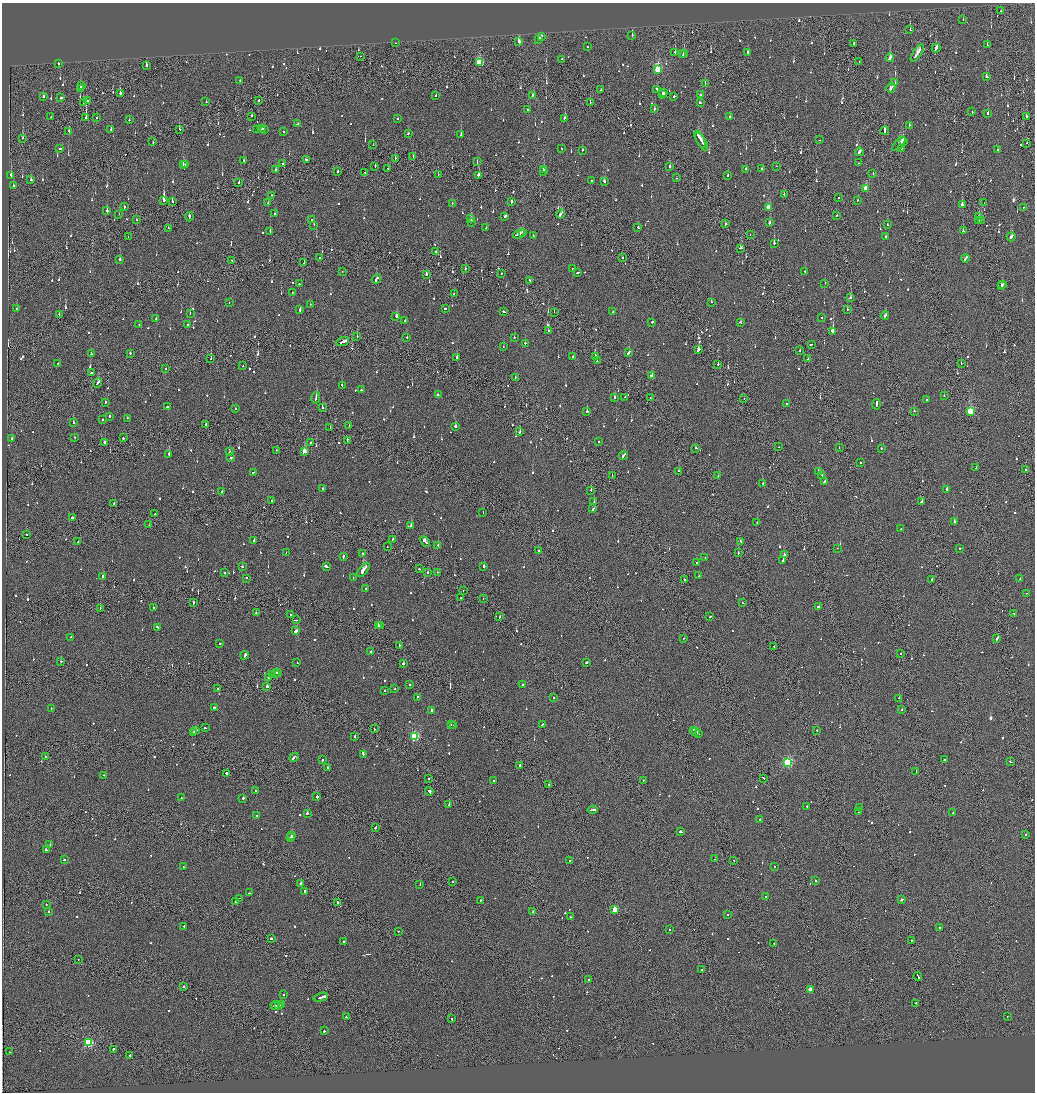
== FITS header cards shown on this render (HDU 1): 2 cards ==
NAXIS1  =                 2065
NAXIS2  =                 2180

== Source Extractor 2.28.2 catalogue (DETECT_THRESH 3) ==
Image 2065 x 2180 px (HDU 1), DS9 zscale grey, zoomed out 1/2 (1 PNG px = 2 x 2 image px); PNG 1037 x 1094 px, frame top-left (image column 1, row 2179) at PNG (2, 3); each listed source drawn as its Kron ellipse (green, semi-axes under 4 px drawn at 4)
Background -0.0916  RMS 0.067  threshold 0.2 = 3 sigma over >= 5 px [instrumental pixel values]
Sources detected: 1246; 80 cannot appear on this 1/2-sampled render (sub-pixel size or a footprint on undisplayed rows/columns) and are neither listed nor drawn; of the other 1166, the 500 brightest by FLUX_AUTO listed and drawn (666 fainter detections omitted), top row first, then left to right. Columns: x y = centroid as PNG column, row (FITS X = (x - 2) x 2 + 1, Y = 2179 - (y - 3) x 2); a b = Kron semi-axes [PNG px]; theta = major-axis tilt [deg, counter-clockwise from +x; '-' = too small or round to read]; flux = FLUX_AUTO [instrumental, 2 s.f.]
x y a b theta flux
1001 11 2 1 - 400
963 19 2 2 - 120
910 30 2 1 - 280
541 36 3 2 - 160
632 36 2 2 - 320
539 39 3 2 - 340
518 41 3 2 - 580
396 43 2 1 - 76
854 43 2 2 - 94
987 45 2 2 - 75
587 47 2 2 - 200
936 48 4 2 - 210
675 52 2 1 - 760
684 53 3 2 - 190
747 53 3 2 - 260
917 53 10 2 57 760
682 55 2 1 - 350
360 56 2 1 - 88
890 58 4 2 - 530
562 59 2 2 - 230
480 62 3 3 - 840
859 62 2 2 - 82
58 63 2 2 - 290
146 65 2 1 - 200
658 69 4 3 - 910
986 77 3 2 - 80
240 80 2 2 - 120
705 83 2 2 - 160
895 83 2 2 - 190
82 86 2 2 - 650
80 88 3 2 - 220
891 88 5 2 - 360
657 89 2 2 - 77
601 90 2 2 - 170
120 93 2 2 - 680
663 93 2 2 - 240
663 94 3 2 - 270
532 95 3 2 - 170
701 95 2 2 - 130
43 96 2 2 - 190
435 96 2 2 - 190
674 96 2 2 - 3600
61 98 2 2 - 1400
88 100 2 2 - 76
258 100 3 1 - 290
206 102 2 2 - 89
590 102 2 1 - 190
83 103 2 1 - 74
700 103 3 2 - 94
654 109 3 2 - 140
527 110 2 1 - 280
972 112 2 2 - 130
988 113 2 2 - 170
251 116 2 1 - 370
51 117 2 2 - 75
97 117 2 2 - 77
730 117 2 2 - 100
1026 117 2 2 - 340
86 118 3 2 - 1000
397 118 2 1 - 170
564 118 2 2 - 79
129 120 2 2 - 85
297 124 3 2 - 540
909 125 2 2 - 140
262 128 2 2 - 220
111 129 2 2 - 140
179 129 3 2 - 100
265 129 2 2 - 100
257 130 2 1 - 300
69 131 2 2 - 150
884 131 4 2 - 340
284 132 2 2 - 270
408 134 2 2 - 140
461 135 2 2 - 620
23 138 2 1 - 79
700 139 9 2 -64 810
820 140 2 2 - 74
153 142 2 1 - 110
702 142 10 2 -58 470
903 142 2 2 - 320
1027 143 2 1 - 91
899 144 9 2 50 670
373 145 2 1 - 78
901 148 2 2 - 99
60 149 2 2 - 240
561 149 2 2 - 76
997 149 2 1 - 79
583 150 2 2 - 390
859 152 4 2 - 330
413 157 2 2 - 95
395 158 2 1 - 110
306 159 2 2 - 530
243 161 2 2 - 85
477 162 2 1 - 200
859 163 2 1 - 120
183 164 2 2 - 80
282 164 2 2 - 280
186 165 2 2 - 94
375 166 3 1 - 120
776 166 2 1 - 320
670 167 2 2 - 630
388 168 2 2 - 95
762 168 2 2 - 250
544 169 2 2 - 120
746 169 2 2 - 220
275 170 2 2 - 180
543 171 2 2 - 360
338 172 2 2 - 140
365 172 2 1 - 130
873 173 2 1 - 190
11 175 3 2 - 220
438 175 2 1 - 75
479 175 2 2 - 140
728 175 2 2 - 140
676 178 2 1 - 140
31 180 2 2 - 130
592 181 2 2 - 240
604 182 3 2 - 140
239 183 2 1 - 210
14 186 2 2 - 370
866 189 3 3 - 260
784 194 2 2 - 150
271 195 2 2 - 75
838 197 2 2 - 210
164 200 3 2 - 1100
857 200 2 2 - 200
511 201 3 2 - 580
172 202 3 2 - 120
268 203 2 2 - 75
984 203 2 1 - 95
452 204 2 2 - 180
962 205 3 2 - 240
124 207 2 2 - 150
768 207 3 3 - 320
1023 207 2 1 - 160
107 211 2 2 - 450
119 214 2 1 - 83
275 214 2 2 - 120
561 214 5 2 - 380
837 215 2 1 - 130
505 216 3 2 - 180
189 217 4 2 - 360
979 217 2 2 - 340
471 219 3 2 - 120
136 220 2 1 - 140
311 220 2 2 - 120
979 220 3 1 - 150
981 220 2 2 - 120
472 222 2 2 - 360
769 223 2 2 - 260
725 224 3 2 - 170
314 225 2 1 - 140
887 225 2 2 - 98
168 228 2 2 - 110
486 228 2 2 - 220
638 228 2 2 - 100
270 231 3 2 - 110
963 231 2 2 - 680
523 232 3 2 - 210
519 234 6 2 22 390
750 234 2 2 - 120
533 236 2 2 - 79
886 236 2 2 - 450
128 237 2 1 - 89
1011 237 4 2 - 370
774 243 2 2 - 740
741 248 3 2 - 140
436 252 2 2 - 110
319 258 2 1 - 100
622 258 2 2 - 200
965 258 4 2 - 230
120 260 2 2 - 760
232 260 2 1 - 94
304 262 2 1 - 81
465 268 2 1 - 410
572 268 2 2 - 200
342 271 2 2 - 83
805 271 2 2 - 140
578 272 3 2 - 280
501 273 2 2 - 120
426 275 2 2 - 450
376 279 5 2 - 260
530 280 3 2 - 210
825 283 2 2 - 91
299 284 2 2 - 150
1002 284 2 2 - 160
1001 286 2 2 - 150
292 292 2 1 - 150
454 293 2 2 - 180
851 298 3 2 - 110
711 302 2 2 - 140
229 303 2 1 - 100
310 304 2 2 - 87
17 308 2 1 - 90
445 308 2 2 - 220
300 309 4 2 - 260
847 309 2 1 - 220
504 311 3 2 - 160
554 312 2 1 - 74
613 312 2 2 - 110
190 313 2 2 - 190
59 314 2 2 - 120
885 315 4 2 - 290
396 316 2 2 - 260
822 317 2 2 - 120
156 319 2 2 - 74
405 321 2 2 - 150
652 322 2 2 - 480
740 322 3 2 - 95
139 325 2 2 - 87
187 325 2 2 - 75
548 331 2 1 - 620
833 331 2 2 - 1800
357 337 2 1 - 160
514 337 2 2 - 430
407 338 2 2 - 90
343 341 6 2 24 1300
525 343 2 2 - 80
811 344 3 1 - 140
503 347 2 2 - 120
699 349 3 2 - 940
800 350 2 2 - 120
130 353 2 2 - 160
628 353 4 2 - 270
91 354 2 2 - 110
573 356 2 2 - 94
595 356 2 2 - 270
457 357 2 2 - 150
211 359 2 1 - 210
808 359 2 1 - 100
597 361 2 2 - 130
58 363 2 2 - 110
961 363 2 1 - 88
718 364 2 2 - 380
243 366 2 2 - 140
166 369 2 2 - 85
91 373 2 1 - 820
652 375 4 2 - 310
515 377 2 2 - 150
98 383 5 2 - 290
342 385 2 2 - 130
361 390 2 2 - 140
438 395 2 2 - 550
944 396 2 2 - 80
615 397 2 2 - 150
624 397 2 1 - 230
650 397 2 1 - 110
316 398 6 2 76 340
744 399 2 1 - 82
926 400 2 1 - 240
105 402 2 2 - 320
787 403 2 2 - 97
876 404 5 2 - 510
167 407 2 2 - 130
322 407 2 1 - 270
235 408 2 1 - 200
914 411 2 2 - 95
971 411 3 3 - 880
587 412 2 2 - 680
109 416 2 2 - 470
127 418 2 1 - 130
103 420 2 2 - 89
73 422 2 2 - 240
206 424 2 2 - 190
349 426 3 2 - 95
455 426 2 2 - 300
330 428 2 2 - 100
520 432 3 2 - 210
75 437 2 2 - 77
12 438 2 2 - 120
123 438 2 2 - 130
347 440 3 1 - 150
104 442 2 2 - 720
599 442 2 1 - 99
310 443 2 2 - 130
779 447 2 2 - 78
839 447 2 2 - 100
696 448 2 2 - 350
881 448 2 2 - 240
276 450 2 2 - 91
304 451 3 3 - 200
229 452 2 2 - 180
169 454 2 2 - 320
623 455 5 2 - 280
231 458 2 2 - 100
860 463 2 2 - 220
976 467 3 1 - 190
1026 470 2 2 - 190
678 471 2 1 - 160
253 472 2 1 - 150
818 472 2 2 - 320
612 475 2 1 - 88
822 475 2 1 - 140
718 476 2 2 - 78
824 481 3 2 - 240
763 483 2 2 - 88
323 488 2 2 - 120
947 489 2 2 - 550
591 490 2 1 - 110
222 492 2 2 - 310
272 500 2 2 - 120
594 502 2 1 - 88
921 502 2 2 - 210
114 504 2 2 - 85
593 509 4 2 - 160
483 513 2 2 - 88
155 514 2 1 - 74
72 518 3 2 - 1100
954 521 3 2 - 250
757 523 2 2 - 160
149 525 2 1 - 82
411 525 3 2 - 300
901 529 2 2 - 96
26 534 2 2 - 180
392 539 2 2 - 150
254 541 2 2 - 79
425 541 6 2 -45 430
740 541 3 2 - 84
78 542 2 2 - 160
438 545 2 2 - 650
387 547 2 1 - 200
837 548 2 1 - 90
959 548 2 2 - 140
539 550 2 2 - 100
286 553 2 1 - 74
738 553 2 1 - 400
362 554 2 2 - 100
785 554 2 2 - 250
343 556 3 2 - 350
705 558 2 2 - 82
783 560 4 2 - 300
696 563 2 2 - 230
326 566 3 2 - 350
484 566 2 2 - 1800
242 567 2 2 - 120
419 569 2 2 - 130
363 570 8 2 49 2100
428 572 2 2 - 100
437 572 2 2 - 82
224 573 2 2 - 77
699 575 2 2 - 190
102 576 2 2 - 390
246 578 2 2 - 210
353 578 2 1 - 77
1020 578 2 2 - 250
932 579 2 2 - 250
684 580 2 2 - 99
366 588 2 2 - 150
463 590 2 1 - 90
1026 593 2 1 - 120
461 598 3 2 - 320
483 598 2 2 - 88
193 603 3 2 - 170
742 603 2 2 - 110
153 607 2 2 - 110
818 607 2 2 - 100
100 609 2 2 - 120
256 613 2 2 - 97
291 614 2 1 - 75
1014 614 2 2 - 92
710 616 2 1 - 310
499 617 3 1 - 110
296 620 3 1 - 80
380 625 2 1 - 110
378 626 2 2 - 160
158 627 3 2 - 210
296 631 3 2 - 670
71 637 2 2 - 89
683 638 2 2 - 86
997 638 3 2 - 410
220 644 2 2 - 96
399 645 2 1 - 140
774 646 2 1 - 130
370 652 2 2 - 76
901 653 2 1 - 76
245 655 4 2 - 220
61 661 2 1 - 93
586 662 2 2 - 180
297 663 2 2 - 77
404 663 3 2 - 540
277 672 2 2 - 160
275 673 3 1 - 160
273 674 3 2 - 160
269 677 2 2 - 230
409 685 2 2 - 250
523 685 2 2 - 93
267 686 2 2 - 620
218 688 2 2 - 240
395 689 2 2 - 82
385 690 2 2 - 77
417 697 2 2 - 78
553 698 2 2 - 75
899 698 2 2 - 76
51 708 2 2 - 74
214 708 2 2 - 640
902 710 2 2 - 78
431 711 3 2 - 190
451 724 2 1 - 100
542 724 3 2 - 150
454 725 2 1 - 120
205 728 2 2 - 130
374 728 3 1 - 110
196 730 4 2 - 1200
694 730 3 2 - 180
817 730 2 1 - 76
193 732 3 2 - 560
696 732 3 2 - 200
698 733 3 1 - 190
415 736 4 3 - 1200
355 737 3 2 - 130
364 754 2 2 - 110
45 756 2 2 - 100
294 757 5 2 - 250
945 759 4 2 - 250
322 760 2 2 - 230
1010 762 2 2 - 110
788 763 4 3 - 1400
520 765 2 2 - 130
327 767 2 2 - 330
916 771 2 1 - 220
226 773 2 2 - 150
104 775 2 1 - 180
428 778 2 2 - 91
763 778 3 2 - 89
493 781 2 2 - 110
643 781 2 2 - 150
549 785 2 1 - 290
255 791 2 1 - 98
429 791 4 2 - 420
317 797 2 2 - 340
181 798 2 2 - 170
243 798 2 2 - 220
449 804 2 2 - 110
807 806 2 2 - 100
859 808 3 2 - 220
593 810 5 2 - 230
859 812 2 2 - 79
307 813 2 2 - 400
953 813 2 2 - 78
256 815 2 2 - 240
759 819 2 1 - 83
375 827 3 2 - 180
681 832 3 2 - 130
1026 834 2 1 - 160
292 835 3 2 - 880
290 837 3 2 - 790
50 845 2 1 - 170
46 850 2 2 - 130
715 859 2 1 - 170
64 860 2 2 - 98
570 861 2 2 - 210
734 861 2 2 - 85
184 867 3 2 - 170
774 867 2 2 - 80
815 881 2 1 - 120
453 882 2 2 - 85
301 884 3 1 - 670
420 884 2 2 - 97
304 891 3 2 - 140
249 893 2 1 - 110
765 897 2 2 - 74
240 898 2 1 - 230
480 900 2 2 - 200
902 900 2 2 - 390
236 901 2 2 - 110
338 903 3 2 - 220
46 905 2 2 - 78
615 910 3 3 - 310
48 912 2 2 - 120
533 912 2 2 - 520
728 915 2 2 - 83
570 917 2 2 - 140
184 926 2 2 - 120
939 927 2 2 - 120
669 930 2 2 - 74
398 931 2 1 - 100
271 938 2 2 - 520
911 940 2 2 - 91
344 942 2 2 - 470
774 943 2 1 - 130
78 959 2 1 - 170
701 970 2 1 - 100
918 976 4 1 - 510
589 980 2 2 - 130
183 986 2 2 - 250
810 990 3 3 - 150
284 994 2 1 - 140
321 997 7 2 15 990
916 1003 3 2 - 190
282 1004 3 3 - 550
275 1005 4 2 - 240
279 1005 2 2 - 340
1007 1016 2 1 - 98
346 1017 2 2 - 180
452 1019 2 2 - 130
324 1031 2 2 - 230
88 1042 4 3 - 1200
113 1049 2 2 - 140
9 1052 2 2 - 93
130 1055 2 1 - 860
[666 fainter detections neither listed nor drawn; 80 sub-pixel or undisplayed-footprint detections neither listed nor drawn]